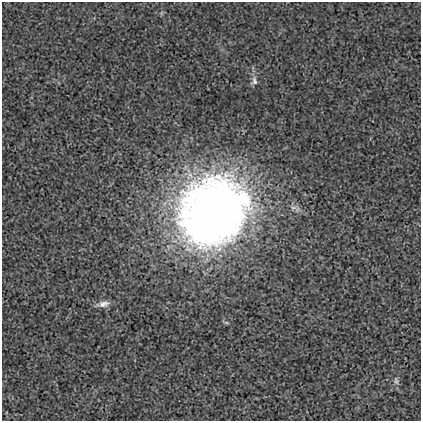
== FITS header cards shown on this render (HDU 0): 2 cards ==
NAXIS1  =                  419
NAXIS2  =                  419

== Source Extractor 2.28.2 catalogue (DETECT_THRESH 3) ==
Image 419 x 419 px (HDU 0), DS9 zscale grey, 1 PNG px = 1 image px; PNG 423 x 423 px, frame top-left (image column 1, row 419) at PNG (2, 2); no overlay
Background 0.00336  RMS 0.018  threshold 0.0549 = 3 sigma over >= 5 px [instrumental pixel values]
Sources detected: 5; all 5 listed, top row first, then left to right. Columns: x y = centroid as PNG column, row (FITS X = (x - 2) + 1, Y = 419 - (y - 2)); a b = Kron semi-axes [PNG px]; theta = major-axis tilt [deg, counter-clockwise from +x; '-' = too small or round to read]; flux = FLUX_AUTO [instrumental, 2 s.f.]
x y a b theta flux
161 13 7 4 71 1.8
254 81 13 9 88 5.9
212 211 62 55 43 1200
103 304 16 7 10 8.2
396 381 12 6 -78 4.3